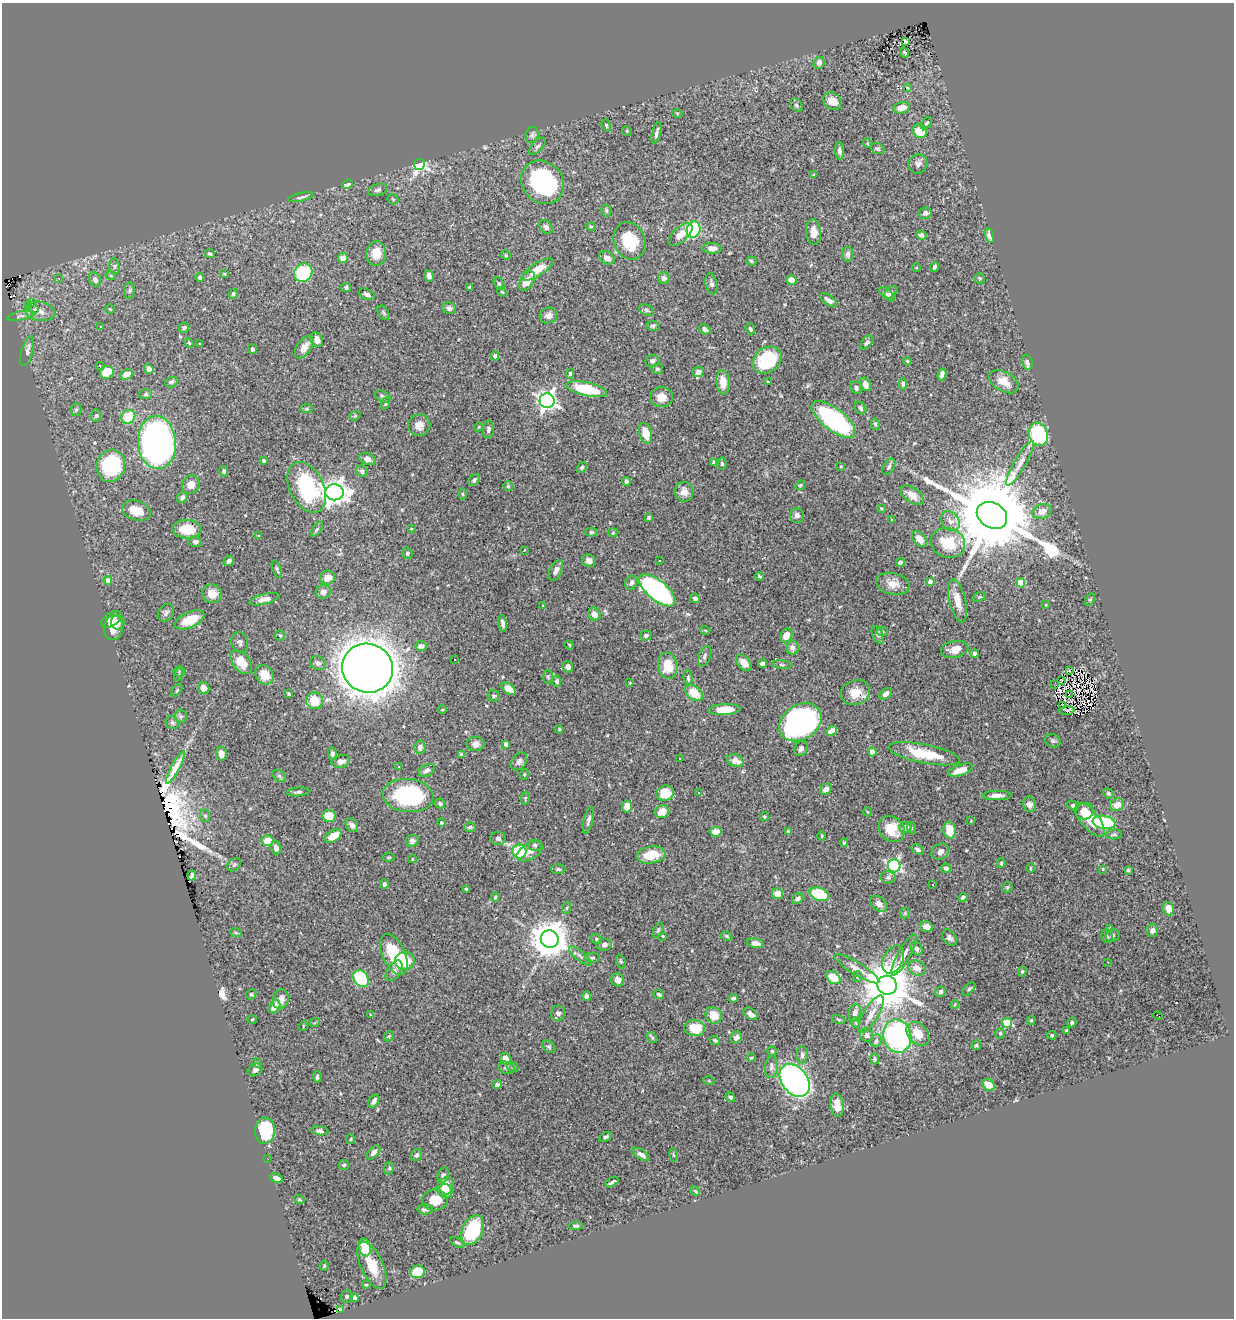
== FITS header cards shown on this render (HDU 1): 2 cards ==
NAXIS1  =                 1232
NAXIS2  =                 1316

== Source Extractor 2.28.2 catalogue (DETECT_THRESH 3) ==
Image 1232 x 1316 px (HDU 1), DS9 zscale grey, 1 PNG px = 1 image px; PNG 1236 x 1320 px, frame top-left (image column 1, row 1316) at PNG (2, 3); each listed source drawn as its Kron ellipse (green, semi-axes under 4 px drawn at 4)
Background 1.31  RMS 0.022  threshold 0.0668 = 3 sigma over >= 5 px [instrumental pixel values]
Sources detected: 475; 11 with non-positive FLUX_AUTO (blend fragments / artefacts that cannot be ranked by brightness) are neither listed nor drawn; the other 464 listed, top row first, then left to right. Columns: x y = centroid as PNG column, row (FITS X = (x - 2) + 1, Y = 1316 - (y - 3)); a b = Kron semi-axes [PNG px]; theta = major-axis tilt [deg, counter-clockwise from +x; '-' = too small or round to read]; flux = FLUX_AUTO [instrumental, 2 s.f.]
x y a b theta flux
906 41 3 3 - 1.2
904 53 5 2 - 0.99
819 63 6 5 - 5.7
908 88 3 2 - 0.96
833 101 10 8 -37 16
796 105 7 5 -47 3.1
902 108 8 5 12 13
677 113 5 3 - 1.5
926 123 7 4 49 2.3
606 125 6 4 -72 1.8
627 131 5 4 - 1.5
920 131 8 6 -35 24
656 133 11 3 76 4.4
532 135 8 6 71 3.6
867 143 5 3 - 1.4
537 146 10 5 47 3.9
877 149 7 5 -22 4
839 151 8 4 -87 5.2
419 164 5 5 - 370
918 164 10 9 - 6.2
814 174 4 3 - 1.3
543 182 23 20 -47 210
347 184 5 4 - 7.7
378 190 10 6 17 4.1
301 197 13 4 12 5
393 199 6 4 -45 1.9
606 211 6 5 - 2.6
925 213 6 5 - 5.3
591 226 5 3 - 1.6
546 227 8 5 -51 4.6
694 229 8 6 73 130
814 232 13 7 -84 13
681 234 15 7 43 19
921 235 5 4 - 4.4
989 236 7 4 -76 8.3
630 241 19 15 -67 60
712 248 9 5 -3 9.5
376 253 12 10 84 22
210 254 5 3 - 2.5
848 254 7 5 90 4.6
506 255 5 4 - 1.7
343 258 5 5 - 11
607 258 8 6 -32 10
751 261 5 4 - 2.1
114 266 8 5 -85 3.3
934 267 4 3 - 4.4
916 268 4 3 - 1.2
538 269 18 6 32 27
303 273 10 8 45 100
224 274 3 3 - 1.5
111 276 5 3 - 1.5
429 276 6 4 -74 5.7
200 277 4 4 - 3.2
59 278 3 2 - 1.7
664 278 6 6 - 5.6
980 278 5 5 - 1.8
95 280 7 5 -60 5.8
791 280 5 5 - 8.5
527 281 11 6 56 16
499 284 7 4 -62 2.3
711 284 11 5 -79 5.3
469 287 3 3 - 1.9
346 288 5 4 - 3.6
129 291 8 5 83 3.4
502 292 5 4 - 1.6
891 292 7 5 45 3.5
233 294 5 4 - 2.6
367 294 8 5 -25 4.7
887 294 10 4 -40 3.5
829 300 10 5 -36 5.9
32 303 4 3 - 2.3
28 305 3 2 - 1.4
449 308 7 5 -19 4.6
110 309 4 4 - 1.6
34 310 3 2 - 3.3
646 310 8 5 -27 3.3
40 311 15 9 -9 10
383 313 8 5 -58 2.9
548 315 9 8 - 6.8
21 316 14 4 11 4.2
101 326 3 3 - 2.3
653 326 7 5 -12 2.4
184 328 5 5 - 2.7
705 329 6 4 -31 5.3
750 329 5 4 - 2.9
317 340 7 6 - 13
867 342 8 5 49 4.5
189 343 5 3 - 1.7
199 344 3 2 - 0.89
304 347 13 7 55 17
252 349 5 4 - 3.2
27 351 15 6 75 8.7
495 356 4 4 - 5.5
767 360 15 12 34 91
652 361 7 6 - 5.6
907 361 4 3 - 1.2
1027 362 8 5 -82 4.5
100 366 5 3 - 2.7
149 369 5 4 - 9.7
657 369 6 5 - 2.8
107 372 7 6 - 26
698 372 5 5 - 7.9
126 374 6 4 26 14
570 374 5 4 - 2.8
942 374 6 4 75 5.9
171 382 6 5 - 3.7
723 382 12 7 -84 19
768 382 3 3 - 1.6
1004 382 16 9 -30 20
865 384 7 5 -71 11
903 384 6 4 -86 3.1
856 388 7 5 -64 4.6
587 389 21 6 -12 74
145 394 6 5 - 2.5
383 397 8 5 -32 3.3
662 397 11 10 - 14
547 401 7 7 - 650
385 403 6 4 71 2.1
860 408 7 5 -55 4.3
307 409 6 4 6 2.1
76 410 6 5 - 2.1
96 416 6 5 - 2.8
355 416 6 4 21 1.7
128 417 7 6 - 40
834 419 26 11 -38 220
875 424 6 4 -77 2.4
419 425 11 10 - 11
478 427 4 3 - 1.2
488 430 9 5 88 4.6
646 433 11 6 -75 23
1038 434 12 9 -72 130
157 442 26 19 -85 800
367 459 8 5 -23 7.5
264 461 4 4 - 3.3
713 463 4 3 - 1.8
722 463 6 4 -84 2.9
1020 463 25 6 60 13
111 466 16 14 72 150
841 466 3 2 - 1.3
582 467 6 4 59 2.4
889 467 9 5 59 3.8
224 471 5 4 - 3.4
362 471 6 5 - 5.1
474 480 7 5 49 3.8
626 481 4 4 - 3.9
191 485 9 8 - 14
800 485 5 4 - 2.2
508 486 5 4 - 2
307 487 27 17 -63 140
335 492 9 8 - 1500
684 492 10 9 - 9.8
462 494 5 3 - 1.8
912 495 13 7 -34 16
182 497 6 5 - 6.5
881 508 3 3 - 1.4
136 511 14 10 -17 26
1042 511 10 7 21 14
992 515 16 12 -31 31000
797 516 7 7 - 5.6
649 517 4 3 - 2.5
892 520 3 2 - 1.3
950 521 11 8 -53 10
187 529 15 9 -3 37
317 529 8 4 54 2.8
411 529 4 2 - 1.1
591 532 6 4 0 2.7
613 533 5 3 - 1.3
259 536 3 3 - 1.3
919 539 9 6 -49 15
195 542 6 5 - 5
948 543 17 14 -17 48
524 550 3 2 - 1.4
407 553 6 5 - 2.6
229 561 6 4 42 4.7
589 561 7 6 - 8.4
660 561 2 2 - 1.3
900 562 4 3 - 3.8
277 569 9 3 -71 2.4
556 570 11 6 67 7
760 576 4 3 - 2.3
327 577 7 7 - 14
108 580 4 4 - 13
930 581 4 4 - 2.4
631 583 7 5 66 5.5
1021 583 4 4 - 44
893 584 17 10 -12 18
657 590 22 10 -39 380
323 592 7 7 - 7.5
212 594 10 9 - 16
979 597 7 4 19 2.5
695 598 5 4 - 3.4
264 599 15 5 13 8.2
1090 599 6 4 55 2
958 601 22 8 -76 22
1046 605 4 3 - 1
543 606 4 2 - 0.96
166 613 9 7 52 4.7
594 614 7 6 - 8.5
112 619 11 6 32 6.9
189 620 16 8 23 36
118 622 7 6 - 7.1
503 623 8 4 -82 5.9
113 627 13 9 80 18
705 630 5 3 - 1.3
882 631 6 4 -2 2
280 635 5 5 - 2
786 635 7 5 62 17
878 635 9 5 -64 3.6
646 636 6 5 - 3.3
240 642 10 8 -71 5.3
569 645 5 4 - 1.5
421 646 5 5 - 7.1
792 648 7 6 - 6.2
955 649 14 8 12 14
974 653 4 4 - 3.9
704 656 10 6 70 5.3
454 659 3 2 - 1.3
241 662 14 8 -51 27
318 663 8 6 -30 5.7
744 663 9 6 -47 11
762 664 4 4 - 4
782 665 9 4 -5 2.5
668 666 13 9 -81 33
568 667 5 5 - 6.5
367 668 25 24 - 4000
179 671 5 5 - 2.1
1069 671 3 2 - 1.8
178 675 6 4 71 1.8
264 675 10 8 -50 21
548 677 7 5 -86 2.6
688 678 7 4 -82 2.9
557 681 5 4 - 4
1061 681 3 2 - 1.2
630 683 3 3 - 1
1054 685 2 2 - 1.2
204 688 6 5 - 10
509 689 8 5 -36 15
177 690 7 4 54 2.2
855 692 15 12 20 24
694 693 10 6 -39 28
289 694 4 3 - 1.8
886 694 7 4 40 7.2
1069 695 3 2 - 0.87
494 696 6 5 - 3.1
314 701 8 8 - 33
1062 706 4 2 - 1.4
442 710 4 3 - 1.3
724 710 16 5 3 30
1067 710 7 2 1 2.2
181 716 6 6 - 3.4
800 722 23 17 33 370
172 723 7 6 - 3.8
559 729 4 3 - 1.7
832 731 5 4 - 11
1053 741 8 6 -24 3.7
476 744 9 7 1 8.4
506 744 4 4 - 6.9
420 747 7 5 81 6.2
801 749 8 6 53 4.7
872 752 4 4 - 30
332 753 6 4 -76 5.6
221 754 7 5 -83 10
462 754 4 4 - 4.2
924 754 36 9 -11 54
680 758 3 2 - 1.8
341 761 9 6 11 7
519 761 10 7 54 6.3
735 761 8 6 -19 13
175 767 18 4 62 14
399 767 3 3 - 3.3
427 770 8 5 29 5.5
960 770 13 5 19 19
524 774 5 4 - 1.7
279 776 7 5 -31 2.6
826 789 6 5 - 10
298 792 11 4 5 3.5
698 792 3 3 - 3.8
665 793 9 7 22 29
1108 793 5 5 - 2.9
408 796 25 16 -6 130
997 796 14 4 1 9.1
525 798 6 4 76 1.8
440 803 5 5 - 3.4
1030 804 8 6 -79 8.1
1117 805 7 6 - 14
627 806 6 5 - 16
1073 806 6 4 -33 3.5
1085 811 9 8 - 15
662 812 7 6 - 19
868 812 4 3 - 1.1
205 816 6 5 - 2.9
329 816 6 6 - 25
764 817 4 4 - 2.3
588 820 13 4 75 5.2
1090 820 20 9 -52 38
971 821 3 3 - 0.99
1104 822 12 6 -9 92
441 823 4 4 - 1.9
352 825 7 5 -55 8.5
470 827 6 5 - 3
905 827 6 5 - 8
912 828 6 3 -71 1.5
892 829 14 12 -46 30
950 830 8 6 -83 27
788 831 4 3 - 2.1
716 832 6 5 - 13
1114 834 8 5 4 3.2
333 836 9 5 29 23
822 836 5 3 - 1.3
498 838 8 6 -7 4.2
267 841 6 5 - 23
412 841 6 6 - 5.4
844 843 4 3 - 1.8
535 845 6 5 - 2.9
276 848 6 5 - 6.2
918 849 7 4 -33 4.1
519 851 7 7 - 93
530 851 14 8 30 10
940 852 9 7 35 7.2
651 855 14 8 9 35
389 857 6 4 6 1.6
412 859 4 3 - 1.2
1001 863 4 4 - 1.8
234 865 8 5 42 2.4
894 866 6 6 - 280
946 868 5 4 - 4.1
1030 868 5 3 - 1.4
558 869 7 5 0 3
1103 869 4 3 - 1.3
1128 870 4 3 - 2
192 876 5 4 - 5.5
888 877 7 6 - 3.5
384 884 5 4 - 3.5
933 884 2 2 - 1.3
1007 887 6 5 - 2.1
466 889 3 3 - 2.2
778 894 5 5 - 15
819 894 10 6 -20 78
495 897 5 4 - 2.2
963 897 4 4 - 3.1
798 898 6 5 - 5.3
879 904 10 6 -40 8.4
566 908 6 4 69 2.1
1168 909 7 5 -72 15
905 913 5 5 - 2
927 927 6 5 - 12
1109 929 3 2 - 4.6
658 930 8 5 70 2.7
1152 930 6 6 - 4.7
236 933 6 3 -19 1.7
1113 935 7 6 - 3.1
663 936 4 3 - 1.5
727 936 6 4 -27 2.2
1107 937 7 5 -55 3.4
950 938 9 6 -59 5
550 939 9 8 - 3900
596 939 5 4 - 2.2
755 943 8 4 -8 8.7
604 945 8 6 8 5.8
916 949 7 5 -56 4
394 954 22 11 -65 66
904 955 23 6 61 12
580 956 14 5 -40 5.4
592 958 7 5 1 2.8
893 960 15 10 63 13
405 961 10 9 - 48
621 961 7 4 -69 2.5
1108 962 3 2 - 2
917 968 9 7 -24 13
857 969 26 6 -31 13
394 971 11 6 58 6.4
1022 971 5 4 - 2.2
833 977 8 5 -38 24
857 977 5 4 - 2.1
361 979 9 7 -55 120
618 980 7 6 - 9.5
887 985 10 9 - 8100
969 989 8 4 46 2.7
941 992 5 5 - 3.6
251 994 5 5 - 1.9
659 994 5 4 - 3
586 996 5 4 - 4
733 998 4 3 - 2.8
281 999 10 7 72 12
955 1004 4 3 - 1.1
274 1007 7 5 58 13
558 1013 7 7 - 5.9
855 1013 9 6 74 8.8
750 1014 8 5 -39 8.2
871 1014 21 7 59 15
370 1015 3 2 - 1
714 1015 9 7 -48 24
1158 1015 5 2 - 5.2
252 1019 4 3 - 1.1
838 1020 7 3 -19 1.8
1031 1020 4 4 - 1.7
315 1022 5 3 - 1.4
1072 1022 5 4 - 2.7
856 1023 5 3 - 1.3
1007 1023 5 4 - 61
303 1026 5 3 - 1.1
695 1028 10 8 -8 36
1066 1030 4 3 - 1.6
1000 1033 5 4 - 2.3
918 1034 13 9 -48 24
866 1035 7 6 - 6.6
1052 1035 5 4 - 1.8
389 1036 6 4 46 2
897 1036 17 14 -77 250
652 1037 6 3 -53 2.1
736 1038 6 5 - 7.7
715 1040 5 4 - 3.1
876 1041 6 5 - 4.6
977 1045 5 4 - 2.8
549 1047 7 5 -41 2.6
772 1051 4 4 - 2
802 1055 8 5 89 4.3
751 1058 4 3 - 1.6
506 1059 6 5 - 16
875 1059 5 4 - 3.7
257 1063 5 4 - 2
513 1067 6 4 -19 2.3
771 1067 11 6 86 6.1
506 1068 8 6 -22 3.5
255 1070 7 6 - 5
317 1077 5 4 - 3
795 1080 18 13 -52 550
709 1081 5 3 - 1.4
497 1084 5 4 - 4.2
989 1085 7 5 -42 17
730 1097 5 4 - 3.4
374 1101 7 4 59 6.1
837 1105 12 6 -81 16
265 1131 13 10 85 110
320 1131 8 4 -8 4.9
605 1137 7 4 26 2.9
351 1139 5 3 - 1.4
373 1152 8 5 46 5.7
641 1154 9 4 -32 6.3
417 1155 6 5 - 3.3
673 1155 7 3 -80 1.7
268 1159 2 2 - 1.7
344 1165 5 5 - 2.6
389 1168 6 5 - 2.5
443 1175 8 5 74 3.3
276 1178 6 4 -28 6.1
612 1182 7 2 32 3
445 1186 10 7 58 27
445 1191 7 6 - 20
695 1191 5 4 - 1.9
299 1199 5 3 - 1.7
435 1200 12 10 3 26
425 1209 8 5 0 4.6
576 1226 7 4 1 2.7
473 1230 16 10 66 100
457 1242 8 4 -31 2.6
365 1247 9 6 -77 37
372 1265 25 11 -65 36
324 1266 5 4 - 2
418 1272 7 6 - 38
366 1285 3 2 - 1.2
347 1296 6 5 - 2.4
354 1298 4 4 - 2.7
341 1310 4 2 - 2.6
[11 non-positive-flux detections neither listed nor drawn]